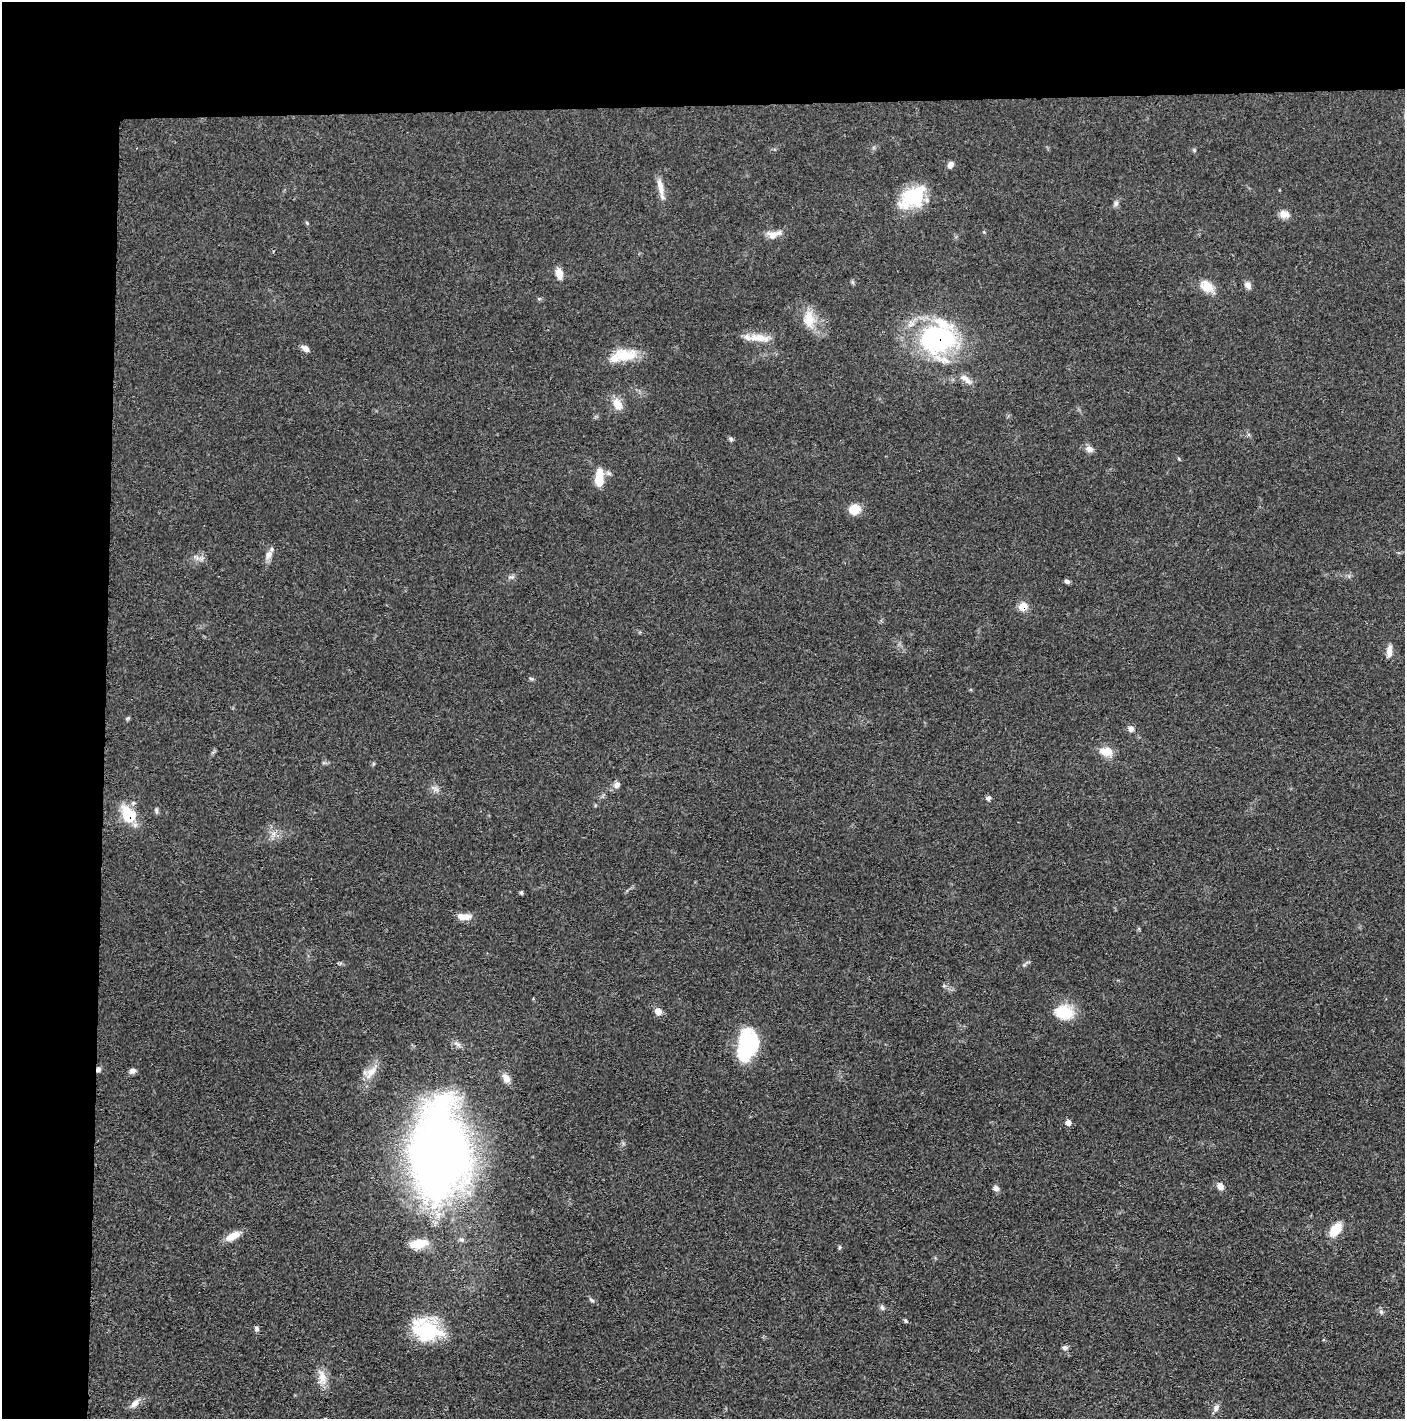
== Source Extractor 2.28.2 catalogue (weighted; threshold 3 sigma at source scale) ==
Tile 1 of 3 x 3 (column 1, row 1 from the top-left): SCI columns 13-1415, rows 2841-4257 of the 4235 x 4264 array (HDU 1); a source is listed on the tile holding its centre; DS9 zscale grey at full resolution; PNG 1407 x 1421 px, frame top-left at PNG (2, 2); no overlay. Shown black and unused: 14% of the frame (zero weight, under 3 of 4 exposures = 1% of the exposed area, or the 3 px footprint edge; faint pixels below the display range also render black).
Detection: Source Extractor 2.28.2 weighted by HDU 2 'WHT'; one run over the whole footprint, this tile lists its part. Background 0.0475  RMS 0.0051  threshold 0.023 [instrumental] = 3 sigma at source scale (4.5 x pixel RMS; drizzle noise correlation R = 1.50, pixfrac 1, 0.05/0.05 arcsec/px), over >= 5 px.
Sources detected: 63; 2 inside a brighter listed object's ellipse — not listed separately; the other 61 listed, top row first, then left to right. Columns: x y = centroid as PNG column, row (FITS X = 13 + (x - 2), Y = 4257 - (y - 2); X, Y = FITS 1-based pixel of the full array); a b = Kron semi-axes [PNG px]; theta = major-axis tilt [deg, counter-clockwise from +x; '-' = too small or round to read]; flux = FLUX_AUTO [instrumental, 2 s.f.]
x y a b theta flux
950 165 8 7 - 2
660 187 23 7 -77 5.3
912 197 32 20 36 28
1116 203 8 6 75 1.5
1284 214 13 10 -8 3.6
773 235 16 10 -14 4.6
559 273 11 7 -79 5.4
1248 285 9 7 -70 2.5
1206 286 20 14 -37 7.3
809 319 25 13 -84 9.8
759 338 29 10 -6 8.2
938 338 38 29 1 80
305 348 10 6 -36 2.7
625 355 32 16 3 14
965 379 20 7 -39 3.7
617 404 15 11 -64 6.3
731 439 7 5 -47 0.93
1089 449 10 7 -20 2.7
599 477 22 9 86 9.8
854 509 11 10 - 8.8
268 555 14 7 63 3.3
512 577 8 5 0 1.2
1067 581 6 5 - 1.3
1023 607 7 6 - 11
1389 652 15 6 84 3.8
531 679 6 4 -19 0.72
127 718 6 4 -17 0.7
1131 729 8 7 - 2
1106 751 18 11 -10 6.7
617 785 10 7 49 2.2
435 789 15 4 -32 1.9
988 798 6 6 - 1.6
156 811 8 4 -81 0.97
128 815 19 13 -63 17
521 892 5 4 - 0.81
464 916 18 7 -2 5
658 1011 8 7 - 3.8
1064 1013 18 14 -17 18
457 1044 13 5 -37 2
747 1044 34 19 81 43
98 1069 7 5 71 1.5
132 1071 8 6 19 1.9
371 1072 19 10 47 6.2
506 1078 14 9 -59 3.7
1068 1122 7 6 - 2.6
438 1152 92 52 88 450
1220 1186 10 7 -58 3
996 1188 8 7 - 1.8
1335 1229 15 9 52 11
233 1236 19 9 27 6.2
418 1244 24 10 13 8.6
839 1247 7 3 82 0.7
882 1308 8 5 -63 1.2
1381 1312 7 5 -46 1.2
905 1320 6 3 -20 0.71
256 1329 7 6 - 1.2
427 1329 34 24 -17 34
1065 1348 7 6 - 1.3
322 1377 21 11 -87 6.3
135 1403 15 8 47 3.3
1216 1408 10 7 56 2.1
Overlapping masked pixels (flux is a lower limit): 5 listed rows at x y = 938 338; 1023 607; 128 815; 98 1069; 438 1152